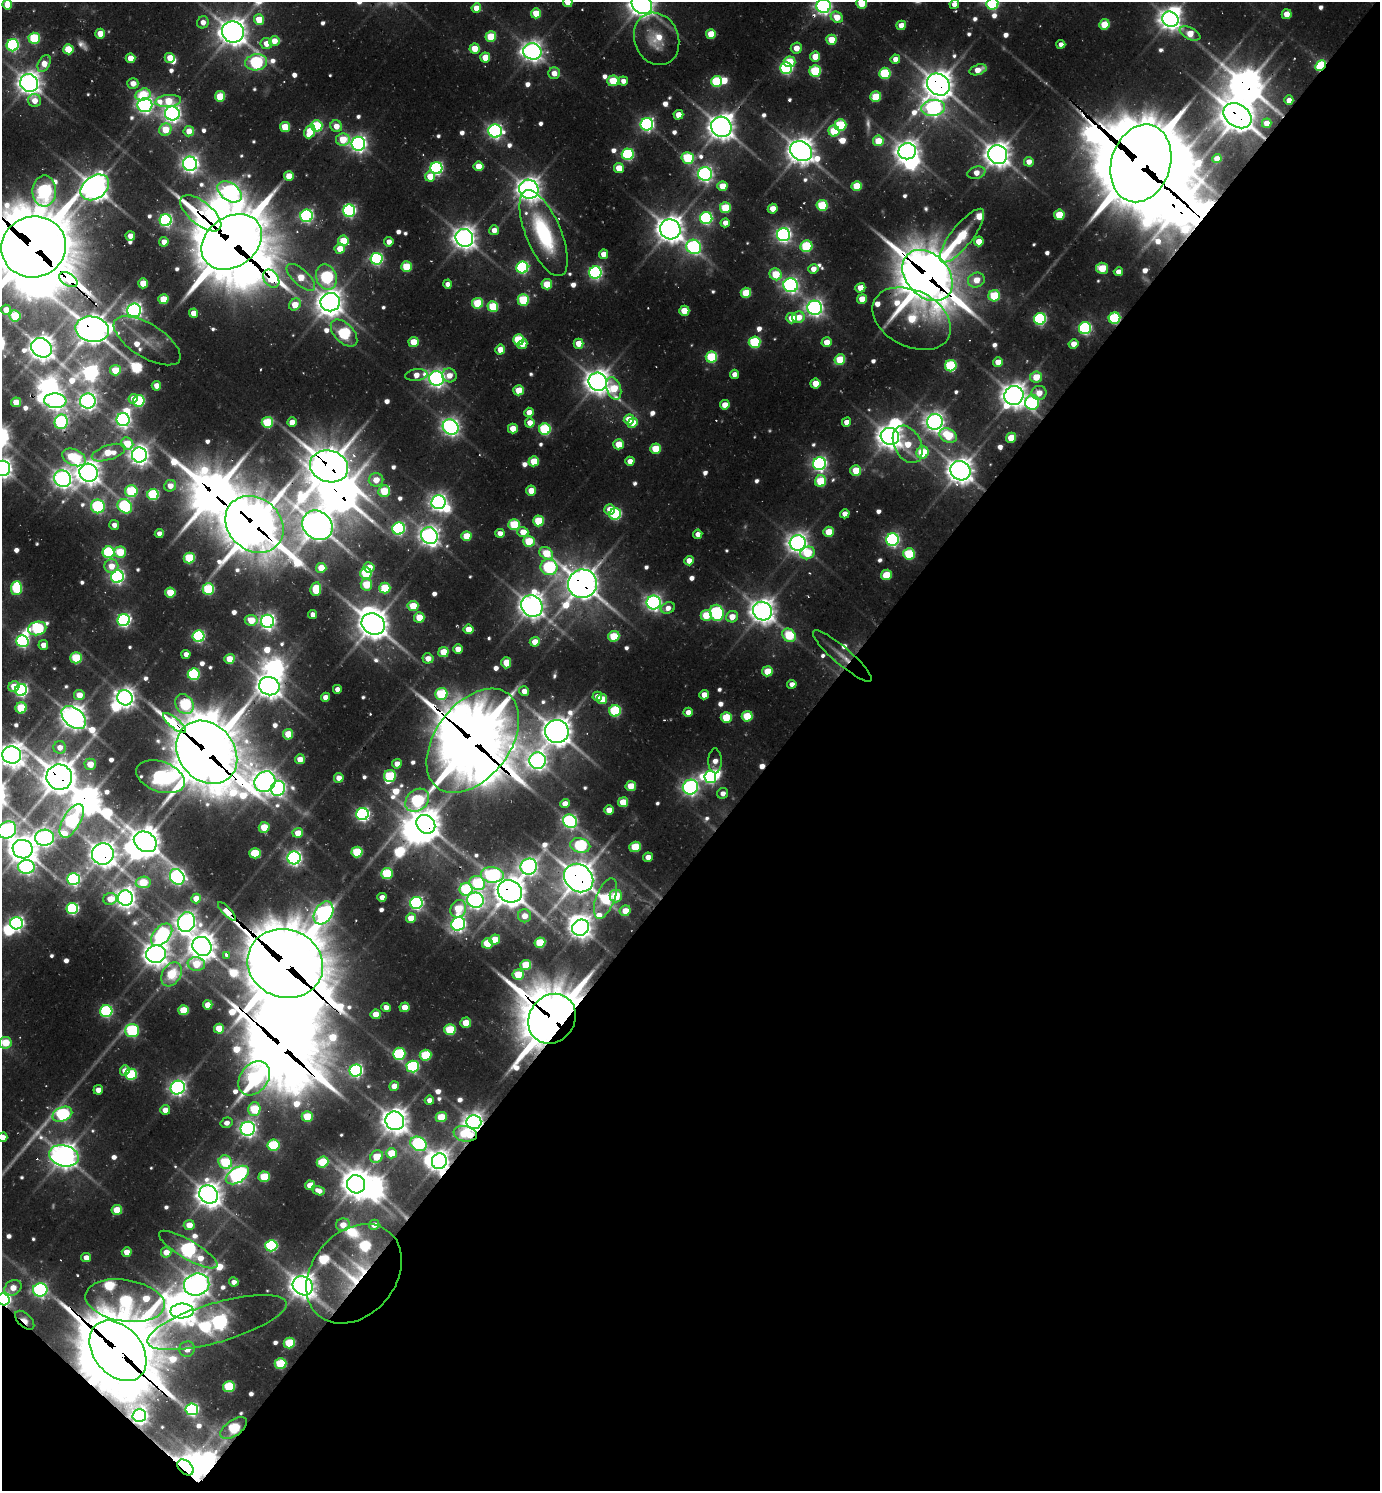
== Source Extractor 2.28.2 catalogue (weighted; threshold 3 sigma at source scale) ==
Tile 15 of 4 x 4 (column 3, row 4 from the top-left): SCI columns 3056-4433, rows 34-1522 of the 5998 x 5989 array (HDU 1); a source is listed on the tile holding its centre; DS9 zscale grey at full resolution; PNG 1382 x 1493 px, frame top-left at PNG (2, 2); each listed source drawn as its Kron ellipse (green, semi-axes under 4 px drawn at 4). Shown black and unused: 44% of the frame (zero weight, under 2 of 3 exposures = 3% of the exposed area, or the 3 px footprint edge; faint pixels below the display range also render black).
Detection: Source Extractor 2.28.2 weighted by HDU 2 'WHT'; one run over the whole footprint, this tile lists its part. Background 0.106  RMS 0.0097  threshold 0.0438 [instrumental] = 3 sigma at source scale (4.5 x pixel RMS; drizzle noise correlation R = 1.50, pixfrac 1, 0.05/0.05 arcsec/px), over >= 5 px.
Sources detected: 745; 14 too faint to see at this stretch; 48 inside a brighter object's white glare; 3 cosmic-ray / hot-pixel residue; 2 long thin detections or spike segments (spike, bleed or trail) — neither listed nor drawn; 15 inside a brighter listed object's ellipse — not listed separately; of the other 663, all 500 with FLUX_AUTO >= 9.26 (the completeness limit of this list) listed and drawn (163 fainter detections not listed), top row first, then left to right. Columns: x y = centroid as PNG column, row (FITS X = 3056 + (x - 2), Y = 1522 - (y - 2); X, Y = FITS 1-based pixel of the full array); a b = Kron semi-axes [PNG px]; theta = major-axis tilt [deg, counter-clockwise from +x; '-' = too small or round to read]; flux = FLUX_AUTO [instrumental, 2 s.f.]
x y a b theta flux
568 2 5 5 - 35
862 3 5 5 - 49
642 4 11 9 -41 1700
954 4 5 4 - 9.8
992 4 6 6 - 170
7 5 5 5 - 35
824 6 7 7 - 600
476 8 5 4 - 24
536 13 5 5 - 38
1287 14 5 4 - 23
837 17 6 5 - 26
1170 19 8 7 - 1100
259 20 5 5 - 36
203 22 6 5 - 12
1104 24 5 5 - 47
901 25 5 4 - 19
233 32 11 10 - 1700
1190 33 11 6 -26 30
100 34 5 5 - 27
711 34 5 5 - 40
491 37 5 5 - 59
34 38 5 5 - 110
657 39 27 22 -69 41
831 40 5 5 - 35
274 41 5 5 - 21
266 44 5 5 - 18
1061 44 4 4 - 9.3
13 45 6 6 - 230
475 48 5 5 - 31
796 48 5 5 - 17
68 49 5 5 - 52
532 51 9 8 - 980
815 56 5 5 - 26
131 58 5 5 - 26
170 58 5 5 - 32
485 58 5 5 - 32
895 59 5 4 - 13
256 62 11 8 9 230
790 62 6 5 - 46
44 63 9 5 60 22
1321 66 6 4 47 120
786 68 6 5 - 240
978 70 9 5 18 18
815 71 6 5 - 110
554 73 6 5 - 16
885 73 5 5 - 110
613 81 5 5 - 58
623 81 5 4 - 10
717 81 5 5 - 110
29 83 9 8 - 1300
133 83 5 5 - 14
938 84 12 10 -38 2000
143 94 8 5 15 58
220 96 5 5 - 49
876 97 5 5 - 59
1289 100 5 4 - 9.5
34 101 7 6 - 20
168 101 13 6 6 52
145 105 7 7 - 540
933 108 12 8 5 550
172 113 7 7 - 700
678 115 5 5 - 22
1237 116 15 11 -34 2900
1267 123 5 4 - 16
647 124 6 6 - 360
840 125 6 5 - 100
317 126 5 5 - 100
336 126 6 5 - 18
285 127 5 5 - 47
721 127 10 10 - 1600
165 130 6 5 - 39
189 131 5 5 - 21
310 131 7 5 67 46
495 131 7 6 - 430
834 131 5 5 - 67
343 140 7 6 - 47
878 141 5 5 - 38
358 144 7 7 - 630
801 151 11 9 -32 1600
907 151 9 8 - 1200
628 154 6 6 - 190
998 155 10 9 - 1500
688 158 6 6 - 98
1217 159 4 4 - 19
1029 162 5 5 - 13
1141 163 39 29 73 13000
190 164 7 7 - 710
478 166 5 5 - 29
436 168 6 6 - 290
619 168 5 5 - 27
976 173 9 6 14 16
705 174 7 7 - 470
289 176 5 5 - 27
430 176 5 5 - 26
722 186 5 5 - 29
857 186 5 5 - 49
95 187 16 11 36 1600
529 189 10 9 - 1300
44 191 15 12 88 410
229 192 13 9 -36 640
822 205 5 5 - 85
725 208 5 5 - 62
773 209 5 4 - 19
349 211 6 6 - 280
201 213 25 11 -40 210
1059 215 5 5 - 47
307 216 6 6 - 310
706 218 6 6 - 220
166 220 6 6 - 280
725 223 5 4 - 11
670 229 10 10 - 1600
494 230 5 5 - 17
543 233 46 17 -67 130
783 235 6 6 - 500
130 236 5 4 - 18
962 236 33 10 52 110
464 238 9 8 - 1300
343 241 5 5 - 47
979 241 5 5 - 22
164 242 4 4 - 16
232 242 32 25 36 9000
389 242 4 4 - 12
806 246 6 5 - 110
34 247 32 30 16 9900
694 247 8 7 - 320
340 249 5 5 - 23
603 254 4 4 - 16
376 259 6 6 - 280
406 267 5 5 - 60
522 267 6 6 - 220
1102 268 6 5 - 47
813 269 5 4 - 14
1118 272 4 4 - 11
595 273 6 6 - 310
776 274 6 5 - 52
927 275 29 21 -47 5600
301 277 18 8 -43 35
326 277 13 10 -71 230
68 279 10 6 -32 570
271 279 10 7 -54 620
976 280 8 7 - 24
143 283 5 4 - 29
447 284 4 4 - 9.9
547 284 5 5 - 48
791 285 7 7 - 500
860 288 5 4 - 23
746 293 5 5 - 52
994 296 6 5 - 76
163 299 5 5 - 44
862 299 5 4 - 25
523 300 5 5 - 97
330 302 10 9 - 1300
477 303 5 5 - 78
295 304 6 5 - 31
493 306 5 5 - 72
815 308 7 7 - 640
6 310 5 5 - 23
134 310 7 6 - 570
684 311 5 5 - 35
193 313 4 4 - 18
15 316 5 5 - 84
798 317 6 5 - 21
792 318 5 5 - 28
1114 318 6 5 - 150
912 319 42 28 -27 120
1040 319 6 6 - 230
1085 328 6 6 - 220
92 329 17 12 -11 2300
344 333 16 9 -47 170
518 340 5 5 - 100
147 341 38 16 -32 31
413 342 5 5 - 34
755 342 6 5 - 130
827 342 5 4 - 20
522 344 5 4 - 15
578 344 5 5 - 25
1074 344 5 4 - 17
42 348 11 9 -31 1600
500 350 5 4 - 25
711 357 5 5 - 110
840 360 5 5 - 60
998 362 5 4 - 18
951 366 6 5 - 130
115 370 5 5 - 39
734 374 4 4 - 12
416 375 11 6 8 18
449 375 7 7 - 15
1036 377 6 5 - 32
437 378 7 7 - 700
598 382 9 9 - 1400
815 383 5 5 - 25
156 386 5 4 - 19
614 388 11 7 -73 54
519 390 5 5 - 39
1039 393 7 7 - 19
1014 396 10 9 - 1400
133 399 5 4 - 15
55 401 11 7 -4 810
88 401 7 7 - 720
139 401 6 5 - 140
16 402 5 4 - 24
1032 402 7 7 - 240
725 405 5 4 - 21
529 412 5 4 - 15
629 419 5 5 - 29
123 420 6 6 - 440
61 422 7 6 - 290
267 422 5 5 - 89
292 422 5 4 - 17
846 422 5 4 - 13
935 422 8 8 - 940
530 423 5 5 - 16
633 423 5 4 - 22
451 427 8 7 - 680
513 429 5 5 - 25
545 429 6 5 - 140
948 435 9 6 -27 65
890 436 9 8 - 1400
1011 438 5 5 - 33
127 444 6 5 - 40
619 444 5 5 - 30
908 444 20 13 -62 42
655 449 5 5 - 46
922 452 6 6 - 78
109 453 17 7 18 40
139 455 7 7 - 890
74 457 12 8 -25 110
534 461 5 5 - 41
630 461 5 4 - 14
819 464 6 6 - 440
329 466 19 15 -16 3600
3 468 8 7 - 860
856 470 5 5 - 40
960 471 10 9 - 1600
89 473 9 9 - 1300
63 479 9 8 - 890
376 480 7 6 - 23
821 481 6 5 - 70
170 486 6 5 - 15
131 491 6 6 - 120
384 491 6 5 - 56
531 491 5 5 - 27
153 495 5 5 - 130
438 502 7 7 - 650
98 506 7 6 - 210
125 506 8 6 -47 220
610 510 5 5 - 25
615 514 6 5 - 160
845 514 5 4 - 13
538 521 5 5 - 65
254 524 31 26 -41 5200
114 525 5 5 - 10
318 525 16 13 -40 2100
514 525 5 5 - 83
399 529 6 6 - 260
523 532 5 5 - 22
829 532 5 5 - 35
500 533 5 4 - 11
159 534 4 4 - 11
698 534 4 4 - 11
429 536 9 8 - 900
466 536 5 5 - 36
893 540 6 6 - 330
529 541 6 5 - 57
798 543 8 7 - 1000
109 552 6 6 - 160
120 552 5 5 - 60
546 553 7 5 -35 45
807 553 7 6 - 50
909 554 6 5 - 96
189 558 5 5 - 90
689 561 5 4 - 15
111 566 7 7 - 24
369 567 5 5 - 20
549 567 8 8 - 200
321 568 5 5 - 34
366 573 6 5 - 99
886 575 5 5 - 41
117 577 6 6 - 390
582 584 14 14 - 2400
366 585 6 5 - 52
16 588 7 5 86 110
385 588 5 5 - 61
208 589 6 5 - 120
316 589 7 5 81 57
170 592 5 5 - 44
654 602 7 7 - 550
413 606 5 5 - 44
532 606 11 10 - 1400
668 608 7 5 20 12
762 611 10 9 - 1500
717 613 8 7 - 220
313 615 4 4 - 10
706 615 5 5 - 47
419 617 5 5 - 31
732 617 6 5 - 21
124 620 6 6 - 330
251 620 6 5 - 35
267 621 6 6 - 560
373 624 12 10 -29 2000
37 628 9 7 13 170
468 629 5 5 - 24
789 635 7 6 - 84
199 636 6 6 - 220
614 636 5 5 - 63
22 641 6 6 - 270
535 642 5 5 - 21
43 645 5 5 - 13
458 649 5 4 - 18
443 652 5 5 - 34
186 654 4 4 - 10
842 656 38 8 -41 19
76 658 5 5 - 87
428 658 5 5 - 13
229 659 5 5 - 27
506 663 5 5 - 27
767 671 5 5 - 35
194 674 6 5 - 160
792 684 5 4 - 10
269 686 10 9 - 1500
14 687 5 5 - 29
337 689 4 4 - 10
21 690 6 6 - 300
524 691 5 5 - 12
441 694 6 6 - 110
79 695 5 5 - 23
704 695 5 4 - 16
597 696 5 4 - 13
325 697 4 4 - 14
125 698 8 7 - 980
602 699 5 5 - 32
185 704 10 8 -56 140
21 708 5 5 - 70
615 711 6 5 - 130
688 712 5 4 - 12
747 716 5 5 - 58
74 717 14 9 -41 1500
726 718 5 5 - 51
174 723 14 5 -40 330
557 731 12 11 - 1900
288 734 5 5 - 39
473 741 59 37 53 8600
60 747 6 6 - 15
207 752 34 27 -50 7400
12 755 9 8 - 1400
300 759 5 5 - 20
538 761 8 8 - 780
715 761 12 6 -90 13
90 764 5 5 - 25
397 764 5 4 - 13
390 776 6 6 - 100
59 777 13 12 - 2700
160 777 25 15 -20 310
710 777 6 5 - 250
339 778 5 5 - 15
265 782 11 10 - 1200
631 786 5 5 - 32
690 787 8 7 - 460
278 788 8 7 - 400
723 793 5 5 - 10
417 800 13 10 42 180
623 802 5 5 - 37
565 803 5 4 - 14
609 810 5 4 - 17
363 814 6 6 - 350
72 821 19 8 60 340
570 821 7 6 - 380
426 824 10 8 -44 1900
264 827 5 5 - 42
7 830 10 8 34 520
298 833 5 5 - 22
44 838 9 8 - 730
145 842 12 9 -32 2000
580 845 10 7 -13 170
635 847 5 5 - 63
23 849 10 9 - 1800
357 852 5 5 - 79
255 853 6 5 - 53
103 854 11 10 - 1600
648 857 5 4 - 14
294 858 6 6 - 500
26 867 8 7 - 420
529 867 8 8 - 690
387 873 6 5 - 85
492 875 11 8 -5 220
177 877 8 7 - 480
579 878 15 13 -41 2500
73 879 6 6 - 270
143 882 7 5 8 48
477 883 8 7 - 120
466 889 6 6 - 130
510 891 12 11 - 2300
616 896 6 6 - 55
382 897 4 4 - 13
125 898 8 7 - 1000
196 898 5 5 - 20
605 898 21 9 69 120
110 899 7 6 - 23
475 900 8 7 - 640
416 903 6 6 - 330
72 908 6 5 - 210
458 909 9 7 63 57
227 911 12 3 -46 360
625 911 6 5 - 22
324 913 12 8 58 700
524 916 6 6 - 17
411 918 5 5 - 26
186 922 10 8 69 950
16 923 6 6 - 410
458 924 7 6 - 460
581 928 9 8 - 1200
162 935 13 8 48 260
495 939 5 5 - 26
487 943 5 5 - 50
540 943 5 5 - 70
202 946 10 9 - 1700
156 954 10 9 - 1500
226 955 4 3 - 9.3
196 964 8 7 - 40
285 964 38 34 -19 11000
526 965 5 5 - 56
171 974 13 9 59 76
518 975 5 5 - 41
208 1005 5 4 - 21
386 1007 5 4 - 12
405 1007 5 5 - 23
183 1010 5 5 - 46
106 1011 6 6 - 210
376 1014 5 4 - 20
552 1019 26 22 55 6500
466 1023 5 5 - 26
219 1029 5 5 - 35
450 1030 6 5 - 77
132 1031 7 6 - 190
5 1043 6 6 - 40
399 1054 6 6 - 140
425 1055 6 5 - 84
413 1066 6 6 - 170
356 1070 6 6 - 310
125 1071 5 5 - 15
131 1074 6 5 - 120
254 1078 19 14 51 340
394 1086 5 4 - 16
178 1088 7 6 - 530
98 1090 5 4 - 13
429 1100 5 4 - 11
254 1109 7 6 - 74
165 1110 5 5 - 13
62 1114 10 7 25 250
307 1116 5 5 - 51
441 1117 5 5 - 43
395 1121 9 9 - 1500
474 1122 7 7 - 970
226 1123 6 5 - 10
248 1129 7 7 - 610
465 1134 12 8 -11 71
2 1137 5 4 - 16
418 1144 8 6 -30 230
273 1145 6 5 - 120
391 1153 5 5 - 39
64 1156 15 10 -15 1600
377 1157 7 5 42 32
439 1161 8 7 - 1100
225 1162 7 6 - 92
323 1162 6 5 - 62
237 1175 13 7 32 570
264 1177 5 5 - 67
356 1184 9 9 - 1600
310 1185 5 5 - 27
318 1191 6 4 -22 9.8
209 1194 10 8 -37 1400
117 1210 5 5 - 37
189 1225 5 5 - 21
343 1225 7 6 - 14
374 1225 5 5 - 12
271 1246 6 5 - 190
188 1250 33 9 -30 490
127 1252 5 4 - 20
166 1252 5 5 - 18
86 1258 5 4 - 14
354 1274 55 42 49 120
234 1282 5 4 - 9.3
197 1285 13 11 17 1400
303 1286 10 9 - 1500
13 1288 9 7 34 19
40 1290 7 6 - 320
3 1299 6 5 - 450
125 1301 40 21 -9 210
182 1311 11 7 1 1600
25 1320 12 6 -44 19
217 1322 72 19 16 730
289 1343 5 5 - 76
187 1349 8 7 - 20
118 1351 34 24 -50 10000
280 1364 6 5 - 91
229 1387 6 5 - 91
192 1409 6 6 - 260
139 1415 6 6 - 680
234 1428 15 8 36 130
185 1467 9 6 -43 1600
Overlapping masked pixels (flux is a lower limit): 41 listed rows (the first 20) at x y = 824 6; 1321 66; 938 84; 1237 116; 721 127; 1141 163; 201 213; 232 242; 34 247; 927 275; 68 279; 271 279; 1114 318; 92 329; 329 466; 960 471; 254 524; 318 525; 582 584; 842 656
Isophote crosses this tile's border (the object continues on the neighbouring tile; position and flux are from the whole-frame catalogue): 14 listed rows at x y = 568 2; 862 3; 642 4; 954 4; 992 4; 7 5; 824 6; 34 247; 3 468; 12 755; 7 830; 5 1043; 2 1137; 3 1299